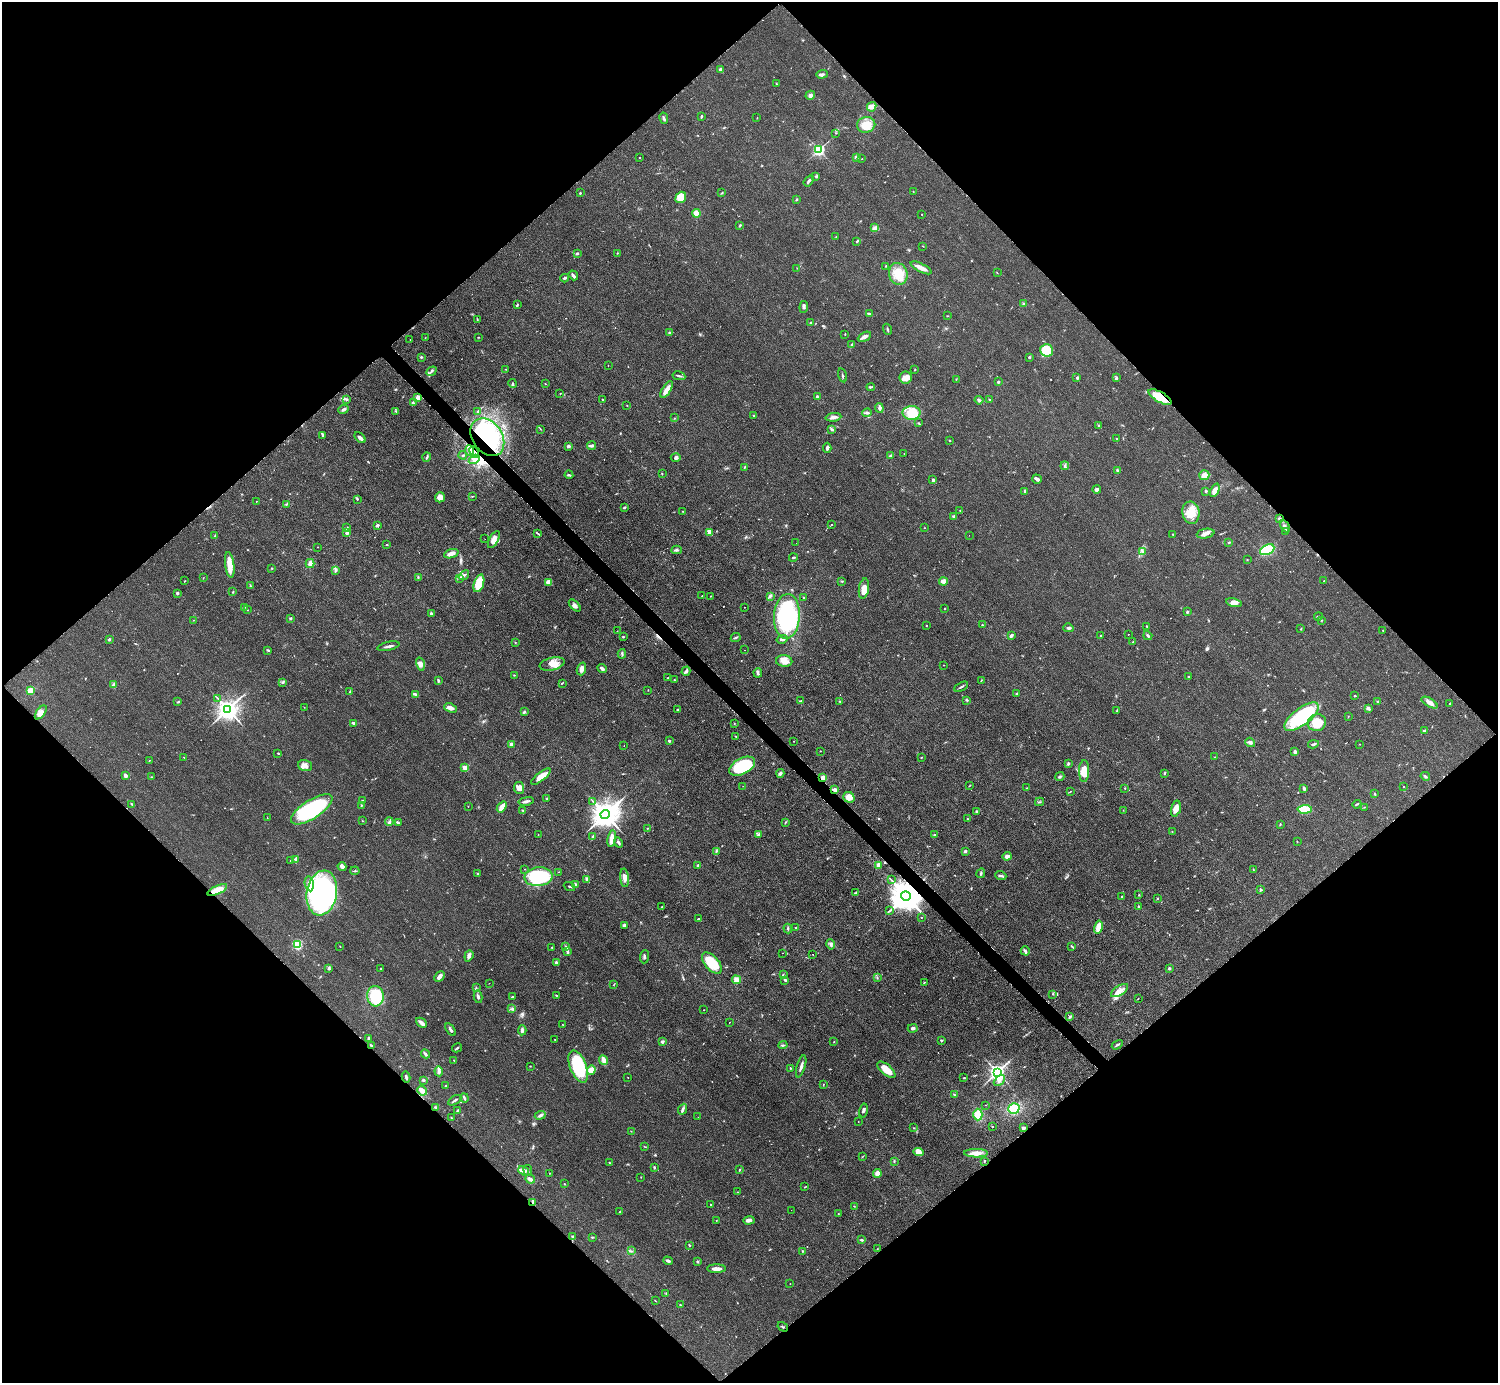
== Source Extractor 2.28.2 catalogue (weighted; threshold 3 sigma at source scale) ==
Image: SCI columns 8-5988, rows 307-5827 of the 5989 x 5988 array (HDU 1 of 3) = the unmasked area's bounding box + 8 px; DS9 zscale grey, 4 x 4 block average (1 PNG px = mean of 4 x 4 image px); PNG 1500 x 1385 px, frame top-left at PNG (2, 2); each listed source drawn as its Kron ellipse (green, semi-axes under 4 px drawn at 4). Shown black and unused: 51% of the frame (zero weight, under 2 of 3 exposures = <1% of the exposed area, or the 3 px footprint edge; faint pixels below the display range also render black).
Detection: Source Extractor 2.28.2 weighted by HDU 2 'WHT'. Background 0.05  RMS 0.0069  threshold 0.0312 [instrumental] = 3 sigma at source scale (4.5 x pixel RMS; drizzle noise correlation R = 1.50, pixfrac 1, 0.05/0.05 arcsec/px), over >= 5 px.
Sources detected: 636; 3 too faint to see at this stretch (4 x 4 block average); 4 inside a brighter object's white glare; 14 cosmic-ray / hot-pixel residue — neither listed nor drawn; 8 coinciding with a brighter row at this scale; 21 inside a brighter listed object's ellipse — not listed separately; of the other 586, all 500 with FLUX_AUTO >= 1.24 (the completeness limit of this list) listed and drawn (86 fainter detections not listed), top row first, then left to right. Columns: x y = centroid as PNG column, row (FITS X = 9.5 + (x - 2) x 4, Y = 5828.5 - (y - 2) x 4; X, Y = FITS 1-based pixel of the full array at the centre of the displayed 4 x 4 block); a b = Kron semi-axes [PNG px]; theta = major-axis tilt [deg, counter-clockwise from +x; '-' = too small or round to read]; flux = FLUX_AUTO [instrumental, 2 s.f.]
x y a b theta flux
720 70 3 3 - 13
822 74 6 2 4 8.7
776 84 3 2 - 2.5
810 95 5 4 - 13
872 107 5 3 - 13
701 116 3 2 - 6.7
664 118 5 2 - 7.9
757 118 2 2 - 1.5
866 125 9 7 10 56
836 133 2 2 - 1.6
819 150 2 2 - 790
856 157 3 3 - 11
639 158 2 2 - 1.7
862 159 2 2 - 1.7
816 176 2 2 - 3.3
809 181 6 2 54 8.2
913 191 2 2 - 1.3
580 193 2 2 - 2.6
722 193 2 2 - 2.1
681 197 6 5 - 61
796 199 2 2 - 4.7
696 213 4 4 - 33
922 214 2 2 - 1.3
740 225 4 2 - 3.6
875 228 3 3 - 8.2
836 237 3 2 - 2.2
856 241 2 2 - 2
923 246 2 2 - 1.8
577 253 3 2 - 5.5
617 253 2 2 - 2.3
886 266 2 2 - 2.1
797 268 2 2 - 1.7
921 268 11 3 -27 29
997 273 2 2 - 1.5
898 274 11 9 -75 68
573 275 5 2 - 15
565 278 4 2 - 4.9
518 304 3 2 - 2.4
1023 304 2 2 - 4.8
804 307 6 3 84 9.4
870 313 3 2 - 4.1
947 316 3 2 - 1.7
477 320 2 2 - 2.4
811 322 2 2 - 4.6
887 329 6 2 -72 5.1
669 332 2 2 - 5.2
845 334 2 2 - 2.4
478 337 3 2 - 1.9
864 337 7 3 27 19
425 338 2 2 - 1.4
410 339 2 2 - 3
852 345 4 3 - 5.8
1046 350 6 6 - 130
421 357 2 2 - 5.5
1029 357 2 2 - 5.4
608 365 2 2 - 1.7
506 369 2 2 - 1.7
915 369 2 2 - 2.2
431 371 5 2 - 7.9
842 375 7 2 -76 5.1
679 376 6 2 -11 6
906 378 6 6 - 27
1077 378 4 2 - 4.8
1117 378 4 2 - 4.2
956 379 2 2 - 1.4
998 382 3 2 - 3.9
513 384 4 2 - 6.6
545 384 2 2 - 2
871 387 4 2 - 4
667 390 9 3 57 39
560 394 2 2 - 1.6
418 397 3 3 - 13
817 397 2 2 - 6.1
1160 397 13 5 -30 120
347 399 3 2 - 3.4
602 399 2 2 - 5.7
979 400 4 3 - 8
989 400 2 2 - 2.8
413 403 3 2 - 4.4
627 405 2 2 - 1.8
879 408 5 3 - 9.5
343 409 5 2 - 8.3
396 411 2 2 - 2.3
478 411 4 2 - 7.1
867 413 5 2 - 6.9
912 413 9 7 0 81
754 415 2 2 - 2.9
833 417 8 3 5 13
675 418 2 2 - 1.6
919 423 3 2 - 2.9
1098 425 2 2 - 2.3
540 429 2 2 - 1.9
832 429 3 2 - 5.8
323 435 3 2 - 6
487 437 20 15 -56 520
360 438 6 3 -46 13
1117 439 3 2 - 3.3
950 441 2 2 - 2.6
568 446 3 2 - 11
591 446 4 2 - 14
827 448 5 2 - 9.2
469 451 5 2 - 12
474 452 6 4 -64 33
904 454 2 2 - 2.1
463 455 4 2 - 3.9
891 456 3 2 - 9.8
427 457 4 2 - 4.4
676 457 5 3 - 7.1
474 459 6 3 29 17
1065 466 4 3 - 7.8
745 467 2 2 - 2.2
1117 471 4 2 - 7.6
662 474 3 2 - 2.1
569 475 4 2 - 6.3
1204 475 5 5 - 24
1037 479 5 2 - 18
933 480 2 2 - 19
1097 489 4 3 - 11
1215 490 7 4 66 26
1025 491 3 2 - 3.7
1206 491 2 2 - 18
472 496 3 2 - 2.3
440 497 5 5 - 21
357 499 3 2 - 2.5
256 501 2 2 - 1.5
287 504 3 2 - 3
624 507 4 2 - 4.1
960 510 2 2 - 2.1
683 511 2 2 - 1.3
1191 513 11 8 -81 56
954 516 4 3 - 6.1
1279 519 3 2 - 6.4
377 525 3 2 - 11
831 525 2 2 - 1.5
1285 526 6 2 -58 10
347 528 2 2 - 5.4
924 528 2 2 - 2.1
1286 531 3 2 - 4.2
709 532 4 3 - 17
347 533 4 2 - 6.9
538 533 4 2 - 4.4
1173 534 2 2 - 1.7
1206 534 9 4 11 19
215 535 2 2 - 1.6
969 535 2 2 - 2.2
485 539 2 2 - 1.4
494 540 9 4 61 25
1229 542 3 2 - 4.1
796 543 2 2 - 1.8
386 545 3 2 - 2.6
318 547 2 2 - 2.3
676 550 5 2 - 8.4
1267 550 7 5 25 150
1143 551 3 3 - 6.4
451 554 7 3 19 22
793 558 4 2 - 4.7
1247 560 2 2 - 1.7
310 563 5 3 - 17
230 565 13 4 -82 53
272 568 2 2 - 2.6
336 571 3 2 - 4.7
464 575 6 2 39 11
418 577 3 2 - 4
203 578 2 2 - 1.5
459 578 2 2 - 2.4
184 581 2 2 - 1.9
842 581 2 2 - 4.5
1324 581 2 2 - 7.2
549 582 4 4 - 26
943 582 4 3 - 18
479 583 9 4 72 110
250 586 3 2 - 3.6
864 589 10 5 82 39
233 592 2 2 - 3.2
177 593 2 2 - 12
702 596 2 2 - 1.5
711 596 2 2 - 1.8
770 596 3 2 - 4.8
804 598 3 2 - 3.4
1234 603 8 4 -11 23
575 605 7 3 -45 14
244 607 3 2 - 4.6
744 607 2 2 - 1.8
944 609 2 2 - 3.9
248 610 2 2 - 2.1
1187 612 2 2 - 8.1
431 613 2 2 - 15
787 616 22 13 86 430
1318 616 4 2 - 3.9
290 618 2 2 - 20
194 620 2 2 - 1.8
1321 620 3 2 - 1.5
926 625 2 2 - 1.5
982 625 2 2 - 3.1
1147 626 3 2 - 3.7
1068 628 5 2 - 9
1301 629 2 2 - 1.7
1383 630 2 2 - 1.7
617 631 2 2 - 1.4
1128 634 2 2 - 1.8
623 636 2 2 - 3.3
1011 636 4 2 - 12
1101 636 3 2 - 4.8
1148 636 5 2 - 6.1
736 637 5 2 - 6.4
109 639 3 2 - 4.9
782 639 5 2 - 8
1133 641 2 2 - 1.3
515 642 2 2 - 1.9
388 646 11 2 13 12
268 650 4 2 - 4.4
744 650 2 2 - 1.5
622 654 4 2 - 5.4
784 661 8 5 -3 34
420 664 6 4 -74 21
552 664 13 6 14 44
944 665 2 2 - 1.4
581 669 6 4 72 20
602 669 5 2 - 11
686 671 4 3 - 8.7
758 673 5 2 - 5.9
514 675 3 2 - 1.9
1188 677 2 2 - 3.5
668 678 2 2 - 2.9
438 680 3 2 - 7.7
674 680 2 2 - 2.5
981 680 2 2 - 2
283 682 3 2 - 4.6
562 683 3 2 - 3
113 685 4 3 - 11
961 687 7 2 26 7.2
648 690 2 2 - 1.9
30 691 2 2 - 200
350 692 4 2 - 2.8
1017 693 3 2 - 2.7
415 694 4 3 - 6.6
1354 696 2 2 - 2.7
218 698 2 2 - 1.6
967 700 3 2 - 3.6
801 701 3 2 - 1.5
840 701 3 2 - 3
1378 701 3 2 - 3.6
178 702 2 2 - 2.5
1430 703 9 3 -30 25
1450 703 2 2 - 2.8
304 707 2 2 - 1.3
451 708 6 3 -21 23
1368 708 4 3 - 9
228 709 4 3 - 4000
677 710 2 2 - 3.6
1117 711 3 2 - 2.9
41 712 8 4 53 21
524 712 3 3 - 6.5
1348 716 2 2 - 1.7
1301 717 21 8 37 270
354 723 3 2 - 12
734 723 2 2 - 2.3
1317 723 9 8 - 93
1424 731 4 2 - 5.9
736 736 3 2 - 2
669 741 2 2 - 6.3
794 741 2 2 - 1.3
1250 742 5 3 - 10
511 744 2 2 - 42
1313 744 5 2 - 7
1360 744 2 2 - 1.5
624 746 2 2 - 1.3
820 751 2 2 - 2.2
1295 752 3 2 - 9.8
278 753 2 2 - 3.3
184 757 2 2 - 2.2
921 757 2 2 - 2.1
1215 757 2 2 - 1.3
149 760 2 2 - 1.5
1068 764 3 2 - 7.3
305 766 7 5 -17 20
742 766 14 8 27 260
465 768 2 2 - 130
1084 771 11 5 88 67
780 773 4 3 - 8.2
1164 773 3 2 - 3.2
125 775 3 2 - 11
1425 776 4 2 - 6.3
151 777 2 2 - 1.7
541 777 12 4 39 48
1060 777 4 2 - 4.8
823 778 2 2 - 83
970 785 2 2 - 1.6
743 786 2 2 - 1.3
1404 787 2 2 - 2.2
519 788 6 5 - 24
1027 788 2 2 - 1.9
1125 788 2 2 - 2.2
1304 788 3 2 - 8.9
835 790 3 2 - 18
1070 792 4 2 - 2.1
1375 794 3 2 - 3.6
849 797 6 5 - 34
547 799 2 2 - 4.5
362 800 2 2 - 2.9
526 801 7 2 11 12
593 801 2 2 - 2.2
1039 802 4 2 - 3.7
132 804 3 2 - 1.7
1357 804 4 2 - 4.2
361 805 3 2 - 2.7
468 806 2 2 - 1.5
502 807 6 2 51 61
1364 807 3 2 - 2.4
312 809 24 9 33 430
1176 809 8 4 74 34
1305 809 7 4 4 110
1123 810 2 2 - 1.4
523 811 2 2 - 1.7
976 811 3 2 - 3.8
605 814 4 4 - 7000
267 818 2 2 - 2
967 818 2 2 - 1.6
362 821 2 2 - 1.9
389 822 4 2 - 5
785 822 3 2 - 3.7
398 823 4 3 - 5.4
1280 824 3 2 - 2.4
647 828 2 2 - 1.8
1172 831 2 2 - 1.3
759 834 4 2 - 5.4
538 835 2 2 - 1.7
935 835 3 2 - 6.9
593 837 3 2 - 12
612 839 8 4 80 25
1297 842 2 2 - 1.9
618 843 5 2 - 8.5
965 851 3 2 - 7.8
716 852 4 2 - 5.3
1007 856 4 3 - 13
296 859 4 3 - 15
290 860 2 2 - 1.4
698 865 2 2 - 8.6
878 865 4 3 - 23
342 867 4 3 - 10
525 869 2 2 - 2.5
1253 869 2 2 - 1.4
355 871 4 2 - 4.3
559 872 2 2 - 1.3
981 873 5 2 - 6.1
478 874 2 2 - 6.5
1001 876 5 2 - 7.2
539 877 14 9 6 340
625 878 9 3 -85 19
587 879 4 2 - 7.2
891 880 2 2 - 2.4
309 884 7 4 -80 26
575 885 3 2 - 11
569 886 6 2 -22 5.1
217 890 11 4 25 60
1261 890 3 2 - 4
322 893 23 15 80 940
856 893 3 3 - 6.2
1139 895 2 2 - 2.5
906 896 5 5 - 12000
1121 897 2 2 - 2
1157 899 2 2 - 3.7
662 906 3 2 - 2.3
1138 906 3 2 - 3.3
890 911 2 2 - 1.8
921 917 2 2 - 1.6
699 919 2 2 - 2.6
624 925 3 2 - 8.6
1098 927 7 3 77 40
788 928 5 2 - 5.5
796 928 2 2 - 3.4
297 944 2 2 - 190
831 944 5 2 - 8
340 946 2 2 - 1.7
566 946 2 2 - 2.6
1072 946 3 2 - 3.6
552 947 2 2 - 2.4
1025 951 4 3 - 8.5
568 952 3 2 - 5.4
783 953 2 2 - 2
813 954 2 2 - 1.8
469 956 6 3 69 12
644 957 7 2 85 6.3
556 963 3 2 - 9.6
712 963 13 6 -49 120
329 968 3 2 - 4.7
1169 968 2 2 - 8.7
381 969 2 2 - 6.7
783 975 3 2 - 4.2
439 977 6 4 45 14
877 978 2 2 - 1.5
736 980 4 3 - 26
785 980 3 2 - 6.9
489 983 2 2 - 1.4
924 983 3 2 - 2.3
614 984 3 2 - 1.9
476 988 3 2 - 3.9
1120 990 10 5 32 27
1053 994 2 2 - 2.4
556 995 3 2 - 2.1
375 996 10 8 -85 160
478 997 6 3 -79 10
512 997 3 2 - 4.1
1138 999 2 2 - 1.4
512 1009 3 2 - 5.5
704 1010 2 2 - 1.3
1070 1017 4 2 - 6.6
729 1022 2 2 - 3.2
421 1023 6 3 -42 26
563 1025 3 2 - 2.2
913 1028 5 3 - 9.1
450 1030 7 2 -55 9.4
522 1030 5 3 - 12
368 1038 4 2 - 9.4
555 1040 2 2 - 1.8
942 1041 3 2 - 2.7
662 1042 3 3 - 8.2
834 1042 2 2 - 1.5
371 1045 3 2 - 4.1
783 1045 4 2 - 4.7
1117 1045 6 2 30 6.2
457 1048 5 2 - 4.7
425 1054 5 2 - 7.8
454 1060 3 2 - 2.5
603 1060 5 3 - 23
530 1066 2 2 - 1.6
578 1066 17 8 -69 310
801 1066 11 2 73 17
790 1068 2 2 - 3.3
591 1070 5 3 - 28
886 1070 11 5 -40 61
439 1071 5 3 - 10
997 1072 3 3 - 2100
406 1077 5 2 - 8.1
628 1077 2 2 - 1.4
964 1078 3 2 - 2.6
423 1080 3 2 - 7.7
999 1080 6 4 46 16
823 1084 2 2 - 2.1
446 1086 2 2 - 2.9
422 1091 5 2 - 41
954 1095 2 2 - 3.5
464 1098 4 2 - 8.3
455 1100 7 2 33 7.2
986 1105 2 2 - 1.3
436 1107 3 2 - 4.2
1014 1108 6 5 - 99
682 1109 6 3 66 10
457 1110 4 2 - 3
863 1110 7 3 76 9.9
540 1115 5 3 - 11
978 1115 6 4 -90 58
698 1117 2 2 - 1.3
451 1118 2 2 - 1.4
858 1121 2 2 - 2
993 1126 2 2 - 1.7
914 1128 2 2 - 1.4
1023 1128 3 3 - 8
631 1131 2 2 - 1.7
644 1146 3 2 - 2
918 1152 5 4 - 34
976 1153 12 4 -1 37
862 1156 2 2 - 1.7
894 1161 2 2 - 2.6
984 1161 2 2 - 3
609 1163 2 2 - 2.1
654 1167 4 2 - 4.1
528 1170 5 2 - 6.2
739 1170 3 2 - 3.1
524 1171 6 3 -36 18
549 1173 2 2 - 1.4
877 1174 4 3 - 23
641 1177 2 2 - 1.5
530 1179 5 2 - 15
565 1184 3 2 - 1.8
805 1187 2 2 - 2
737 1192 2 2 - 1.4
533 1203 3 2 - 5
711 1204 2 2 - 1.6
854 1206 2 2 - 1.6
791 1210 2 2 - 1.3
620 1212 4 2 - 2.8
838 1213 2 2 - 1.4
716 1220 2 2 - 1.2
749 1220 5 3 - 19
572 1236 2 2 - 1.8
593 1237 3 2 - 3
861 1240 3 2 - 6
689 1245 3 2 - 4.3
877 1249 2 2 - 1.6
631 1251 2 2 - 1.6
802 1251 2 2 - 2.4
668 1261 5 3 - 6.8
697 1262 2 2 - 15
716 1269 9 3 0 25
790 1284 2 2 - 2.2
666 1294 3 2 - 2.9
655 1301 4 2 - 1.7
680 1305 2 2 - 2.4
783 1327 6 2 -32 3.8
Overlapping masked pixels (flux is a lower limit): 8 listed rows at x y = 1160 397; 487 437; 474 452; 823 778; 835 790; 217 890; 906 896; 533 1203
Diffuse or blended objects may show on this block-average render without a row.